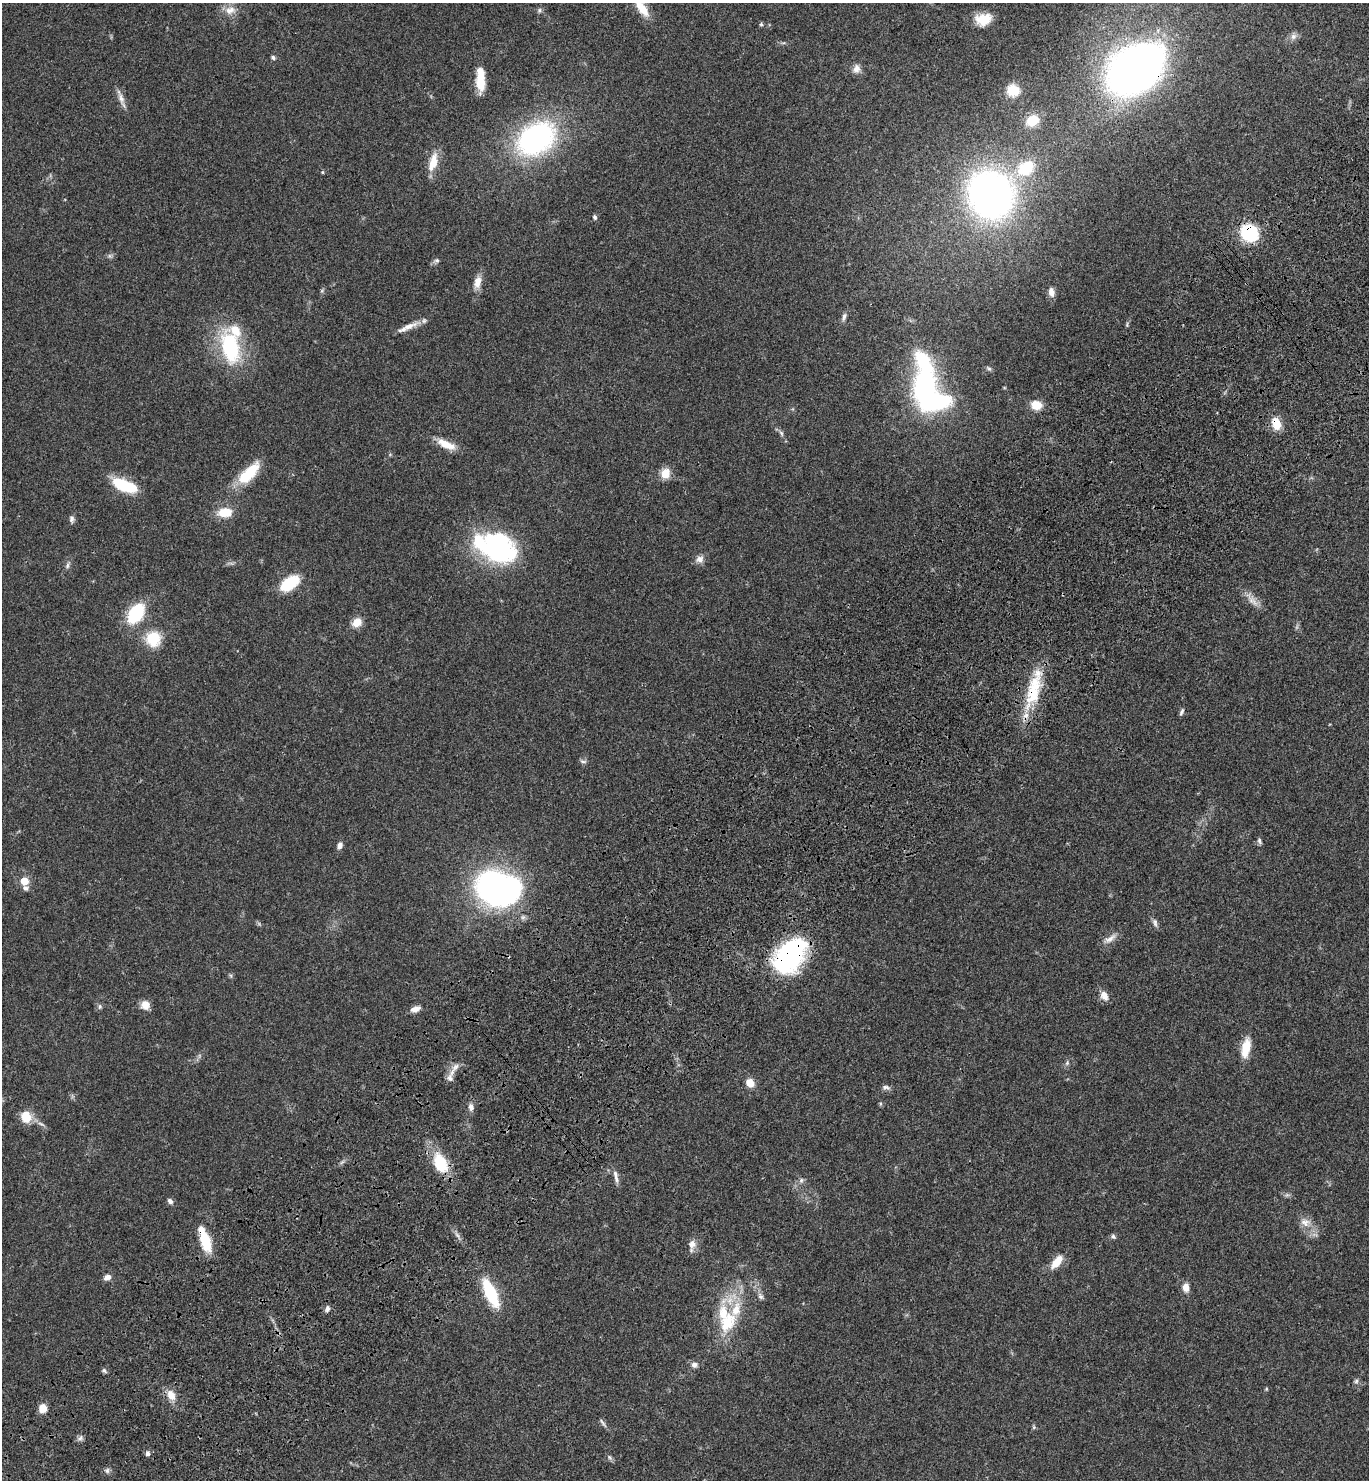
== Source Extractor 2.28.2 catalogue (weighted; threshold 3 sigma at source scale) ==
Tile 7 of 4 x 4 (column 3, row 2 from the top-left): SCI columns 2977-4343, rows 3058-4535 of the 6096 x 6112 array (HDU 1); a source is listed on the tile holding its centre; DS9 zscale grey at full resolution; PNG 1371 x 1482 px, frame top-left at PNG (2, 3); no overlay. Shown black and unused: <1% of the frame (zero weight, under 3 of 4 exposures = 6% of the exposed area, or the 3 px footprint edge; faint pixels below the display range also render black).
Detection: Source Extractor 2.28.2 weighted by HDU 2 'WHT'; one run over the whole footprint, this tile lists its part. Background 0.047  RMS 0.0053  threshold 0.024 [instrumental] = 3 sigma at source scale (4.5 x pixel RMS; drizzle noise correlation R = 1.50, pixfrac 1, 0.05/0.05 arcsec/px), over >= 5 px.
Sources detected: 121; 4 too faint to see at this stretch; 5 inside a brighter object's white glare — not listed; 9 inside a brighter listed object's ellipse — not listed separately; the other 103 listed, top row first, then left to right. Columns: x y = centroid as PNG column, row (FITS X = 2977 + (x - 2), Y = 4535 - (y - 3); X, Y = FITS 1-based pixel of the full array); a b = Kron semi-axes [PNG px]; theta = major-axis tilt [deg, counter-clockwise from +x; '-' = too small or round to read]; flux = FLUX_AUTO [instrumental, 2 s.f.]
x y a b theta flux
642 8 26 10 -55 9.4
230 10 16 11 10 5.4
539 10 7 6 - 1.2
983 19 19 14 11 10
761 24 6 4 -75 0.83
1293 36 11 9 35 2.6
273 57 6 5 - 0.99
856 69 11 10 - 3.2
1135 69 43 30 37 380
480 82 24 10 -88 10
1013 90 14 13 - 9.7
121 98 20 8 -69 4
1032 120 14 11 31 11
536 139 33 24 35 130
433 162 27 11 74 9
1026 168 20 15 36 21
322 172 5 4 - 0.58
990 195 30 28 -60 320
595 217 7 6 - 1
1249 233 11 9 -45 64
110 256 7 6 - 1.2
436 261 9 6 26 1.5
477 282 17 9 74 5.5
322 291 6 5 - 0.8
1051 292 12 7 -80 3
844 317 12 5 72 1.7
1127 324 8 4 73 0.81
408 327 33 6 24 5.8
230 347 33 17 -76 50
989 368 8 5 -44 1.1
925 388 25 16 83 100
1036 405 11 9 -12 8.3
1276 423 16 11 -67 8
781 433 9 5 -67 1.3
446 444 26 9 -25 8.5
249 473 32 13 46 19
665 474 5 5 - 27
124 485 27 11 -20 24
225 512 15 10 3 11
72 519 10 6 -89 1.6
497 550 37 32 -7 78
700 559 12 10 42 3.1
67 565 11 5 67 1.5
289 583 21 11 36 21
1252 600 25 9 -45 5.2
136 613 17 11 58 38
357 622 12 10 38 5.8
153 639 17 16 - 16
1033 694 43 21 70 24
1182 712 10 5 69 1.3
583 761 10 4 -11 1.2
1259 841 8 5 -71 1.2
340 845 8 6 71 2.5
24 881 5 5 - 12
25 888 8 7 - 1.6
502 892 39 28 36 130
1155 923 12 6 -74 1.8
1110 939 24 7 33 3.9
790 955 31 20 54 110
230 976 7 4 -45 0.81
1104 996 13 8 -63 4.2
145 1005 11 10 - 4.7
100 1006 7 5 -90 1.2
415 1009 13 7 23 3.3
1246 1048 20 8 78 12
1067 1063 7 6 - 1.2
455 1067 15 7 51 3.8
750 1083 10 9 - 5.3
886 1087 11 6 -5 1.7
880 1103 7 4 -84 0.75
471 1107 10 7 -83 2.6
26 1117 13 11 -59 9.8
41 1124 11 4 -26 1.8
342 1162 8 4 37 1.1
440 1163 22 14 -65 21
616 1177 19 6 -79 2.8
801 1180 7 7 - 1.6
1287 1195 9 6 8 1.3
170 1201 8 6 -46 1.8
1305 1222 16 12 -23 5.6
457 1235 8 4 -53 1.5
1113 1236 7 6 - 1.2
205 1241 24 10 -72 17
692 1244 13 11 77 4
1057 1262 20 9 52 7.7
107 1277 9 6 25 2.7
1186 1287 10 7 -86 4.7
490 1293 23 9 -65 39
760 1296 10 6 -58 1.8
327 1309 8 6 76 1.8
727 1322 31 21 65 22
694 1365 9 8 - 2.2
104 1371 7 5 -43 1.1
1356 1381 8 6 63 1.3
1266 1389 5 4 - 0.55
171 1395 14 9 -60 6.1
43 1408 7 7 - 7.4
602 1423 15 4 -51 1.5
1034 1427 6 5 - 0.81
80 1438 9 5 60 1.5
148 1453 7 6 - 1.5
610 1457 8 6 -55 1.2
107 1471 8 7 - 1.5
Overlapping masked pixels (flux is a lower limit): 7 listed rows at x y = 1135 69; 1249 233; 1276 423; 1033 694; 502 892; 790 955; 205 1241
Isophote crosses this tile's border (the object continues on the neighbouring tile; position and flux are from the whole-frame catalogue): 1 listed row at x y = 642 8